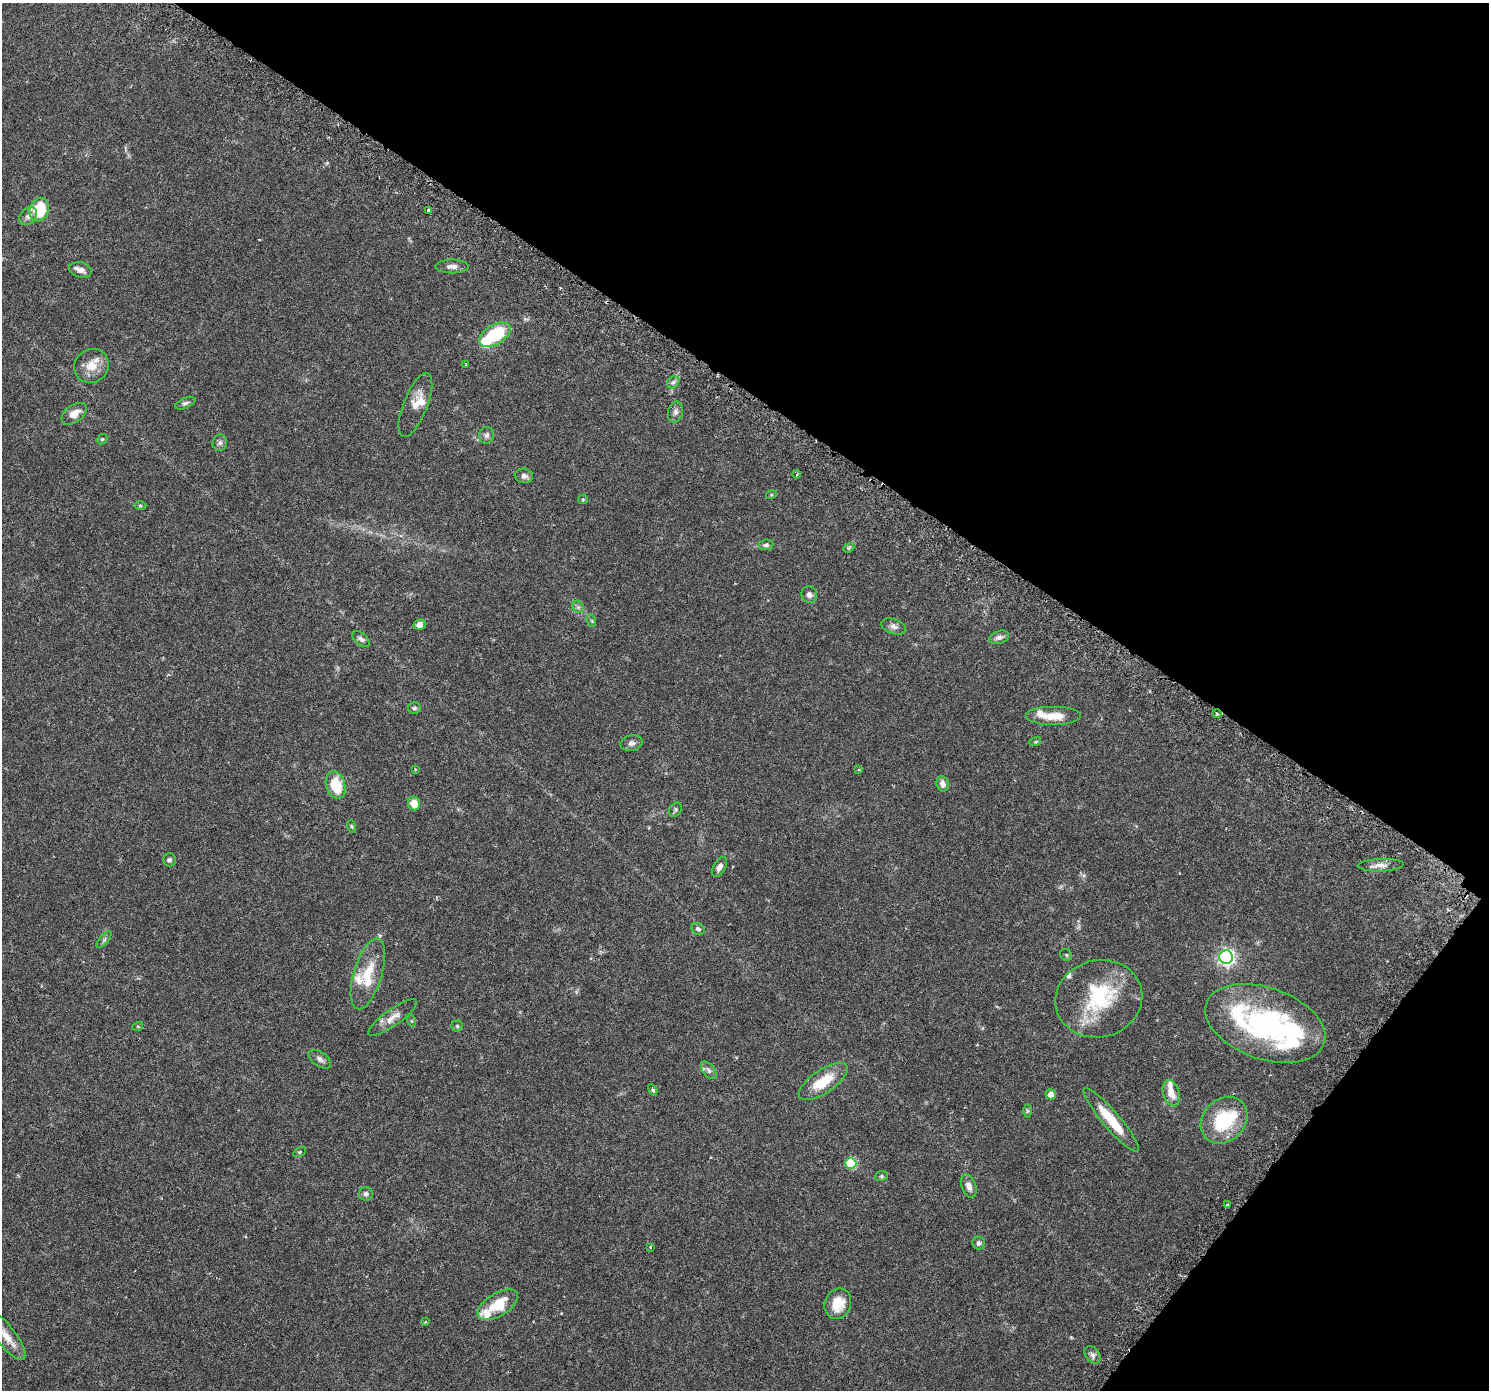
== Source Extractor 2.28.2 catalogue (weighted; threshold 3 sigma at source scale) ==
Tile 8 of 4 x 4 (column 4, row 2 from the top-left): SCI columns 4515-6001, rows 3028-4415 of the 6063 x 6119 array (HDU 1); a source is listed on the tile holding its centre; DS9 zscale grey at full resolution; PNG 1491 x 1392 px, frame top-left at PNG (2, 3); each listed source drawn as its Kron ellipse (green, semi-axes under 4 px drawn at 4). Shown black and unused: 33% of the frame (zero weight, under 3 of 6 exposures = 4% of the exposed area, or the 3 px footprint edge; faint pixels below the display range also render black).
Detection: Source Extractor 2.28.2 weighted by HDU 2 'WHT'; one run over the whole footprint, this tile lists its part. Background 0.0539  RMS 0.0027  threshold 0.0108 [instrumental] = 3 sigma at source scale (4.09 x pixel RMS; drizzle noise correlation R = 1.36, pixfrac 0.8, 0.0396/0.0396 arcsec/px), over >= 5 px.
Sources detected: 93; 3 inside a brighter object's white glare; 2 cosmic-ray / hot-pixel residue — neither listed nor drawn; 10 inside a brighter listed object's ellipse — not listed separately; the other 78 listed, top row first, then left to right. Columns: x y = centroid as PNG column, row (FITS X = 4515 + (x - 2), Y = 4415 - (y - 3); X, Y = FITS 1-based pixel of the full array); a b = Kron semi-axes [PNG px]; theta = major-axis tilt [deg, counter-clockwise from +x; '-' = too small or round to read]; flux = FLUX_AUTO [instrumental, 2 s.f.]
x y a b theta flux
39 210 12 9 69 9.4
429 210 3 3 - 0.37
28 216 10 7 45 1
452 266 16 7 1 1.2
80 270 11 7 -15 1.3
495 335 17 9 31 12
466 364 4 2 - 0.15
91 366 18 16 44 3.3
673 382 7 5 43 0.58
185 403 11 5 24 0.6
415 405 34 12 68 3
675 412 10 7 78 0.93
74 414 14 8 36 2.2
487 435 8 7 - 0.69
102 439 5 4 - 0.29
220 443 8 7 - 0.7
797 474 4 3 - 0.24
524 476 9 7 -10 0.95
771 495 5 3 - 0.23
583 499 5 4 - 0.28
140 506 6 4 0 0.29
766 545 7 5 5 0.6
849 548 6 4 23 0.31
809 595 8 7 - 0.86
578 607 7 5 -45 0.5
592 621 6 4 -71 0.26
419 625 6 5 - 1.3
894 626 12 7 -18 1.1
999 637 10 6 17 0.9
361 639 10 5 -39 0.65
414 708 6 5 - 0.47
1217 713 4 3 - 0.22
1054 716 28 9 0 3.7
1035 742 6 4 18 0.28
632 743 11 7 11 0.86
415 769 4 2 - 0.17
859 770 3 3 - 0.3
942 784 8 6 -81 1.2
336 785 14 9 -72 6.1
414 803 7 6 - 2.9
675 810 8 5 57 0.48
351 826 6 4 -73 0.32
169 860 6 6 - 0.66
1381 865 23 6 2 1.5
719 867 11 6 63 1.2
698 929 7 5 -37 0.56
104 939 10 3 50 0.44
1066 955 6 5 - 0.34
1226 957 7 7 - 71
368 974 37 14 73 6.6
1099 999 44 38 15 17
392 1017 29 8 35 2.3
412 1021 6 3 -70 0.23
1265 1023 62 36 -19 42
138 1026 5 3 - 0.22
457 1026 5 5 - 0.37
320 1059 13 7 -35 0.92
709 1070 10 6 -52 0.75
823 1081 28 11 34 6.8
653 1090 6 4 -63 0.36
1171 1093 13 8 -72 2.7
1051 1094 5 5 - 1.7
1027 1111 6 4 90 0.32
1111 1120 41 8 -50 7.1
1224 1120 25 21 45 13
300 1152 7 4 27 0.3
851 1163 5 5 - 13
881 1176 6 5 - 0.35
969 1186 12 7 -70 1.3
366 1194 7 6 - 0.8
1228 1205 4 3 - 0.3
979 1243 6 6 - 0.63
650 1247 3 3 - 0.21
838 1304 16 13 68 4.7
498 1305 22 11 31 7.5
425 1322 3 2 - 0.2
6 1336 29 9 -53 3.9
1093 1355 10 6 -52 0.78
Isophote crosses this tile's border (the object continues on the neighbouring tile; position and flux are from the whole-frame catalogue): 1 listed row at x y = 6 1336